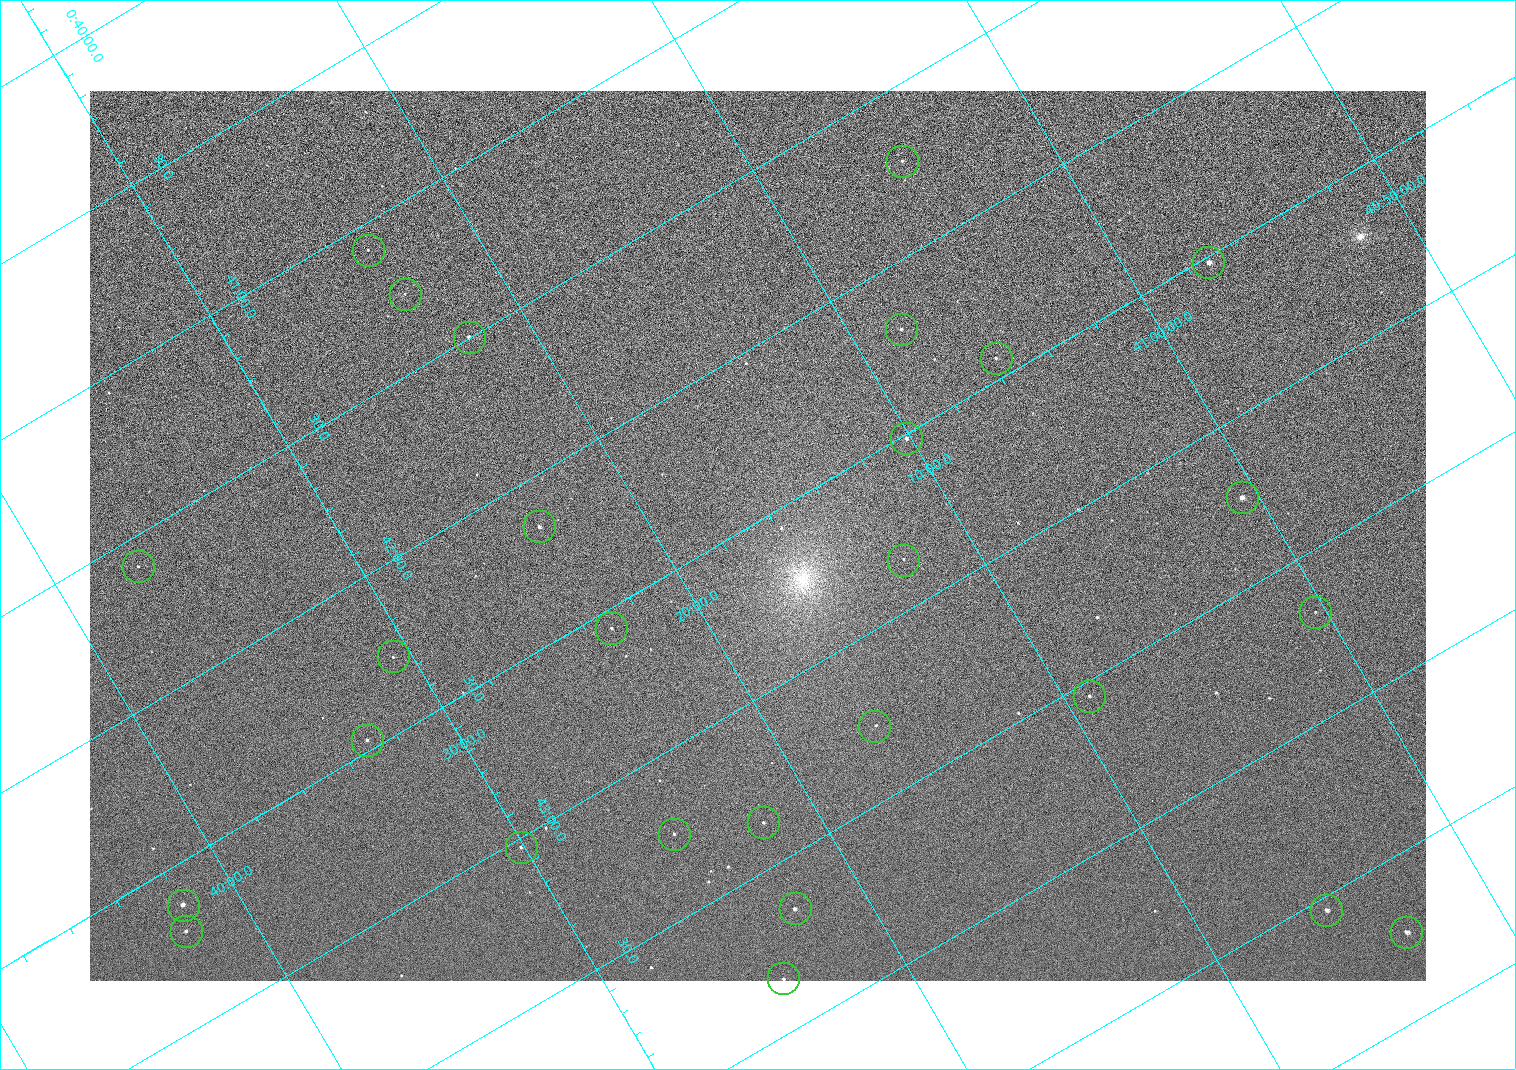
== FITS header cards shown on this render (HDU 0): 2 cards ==
NAXIS1  =                 1336 / length of data axis 1
NAXIS2  =                  890 / length of data axis 2

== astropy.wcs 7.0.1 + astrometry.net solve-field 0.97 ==
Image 1336 x 890 px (HDU 0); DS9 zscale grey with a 90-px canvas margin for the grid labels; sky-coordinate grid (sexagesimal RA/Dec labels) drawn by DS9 from the SOLVED WCS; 27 Tycho-2 reference stars matched to detected sources circled (green)
Header WCS: none
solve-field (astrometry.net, Tycho-2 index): SOLVED blind (the file carries no WCS)
Solved WCS: RA---TAN-SIP/DEC--TAN-SIP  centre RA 00:42:32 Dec +41:17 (10.63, +41.28 deg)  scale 2.22 arcsec/px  FOV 49.4' x 32.9'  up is -121 deg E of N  parity normal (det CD < 0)
(file carries no celestial WCS; the grid is the blind solution)
Tycho-2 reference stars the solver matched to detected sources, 27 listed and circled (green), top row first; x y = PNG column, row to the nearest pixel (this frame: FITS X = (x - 90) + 1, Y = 890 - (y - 91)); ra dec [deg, ICRS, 3 dp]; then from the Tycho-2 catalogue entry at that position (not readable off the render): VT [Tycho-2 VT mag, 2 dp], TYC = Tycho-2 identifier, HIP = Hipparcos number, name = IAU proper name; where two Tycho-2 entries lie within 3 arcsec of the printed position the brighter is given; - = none
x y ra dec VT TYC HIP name
902 161 10.431 +41.085 11.65 2801-2062-1 - -
368 250 10.270 +41.396 11.86 2805-219-1 - -
1208 262 10.629 +40.954 9.37 2801-2009-1 3333 -
405 294 10.317 +41.390 12.74 2805-201-1 - -
901 329 10.549 +41.138 12.52 2801-2061-1 - -
469 337 10.374 +41.370 10.16 2805-213-1 - -
996 358 10.609 +41.097 10.73 2801-2063-1 - -
906 438 10.628 +41.169 11.22 2801-2073-1 - -
1242 497 10.809 +41.009 9.29 2801-2078-1 - -
539 526 10.538 +41.392 10.59 2805-2135-1 - -
903 560 10.713 +41.209 11.21 2801-2008-1 - -
138 566 10.397 +41.617 11.40 2805-1201-1 - -
1315 612 10.920 +41.006 12.22 2801-1126-1 - -
611 628 10.639 +41.386 11.36 2805-2208-1 - -
393 656 10.568 +41.510 11.29 2805-2124-1 - -
1089 696 10.886 +41.153 10.99 2801-2037-1 - -
874 726 10.818 +41.276 11.21 2805-2125-1 - -
367 740 10.616 +41.550 10.67 2805-2192-1 - -
763 822 10.840 +41.365 11.39 2805-2131-2 - -
674 834 10.811 +41.416 11.59 2805-2157-1 - -
521 847 10.757 +41.502 11.21 2805-2136-1 - -
183 905 10.656 +41.699 9.58 2805-789-1 - -
795 908 10.914 +41.376 10.74 2805-2142-1 - -
1326 910 11.135 +41.093 10.71 2801-1503-1 - -
186 931 10.676 +41.706 11.29 2805-1943-1 - -
1406 932 11.183 +41.057 10.65 2801-1540-1 - -
783 978 10.959 +41.403 11.28 2805-2128-1 - -